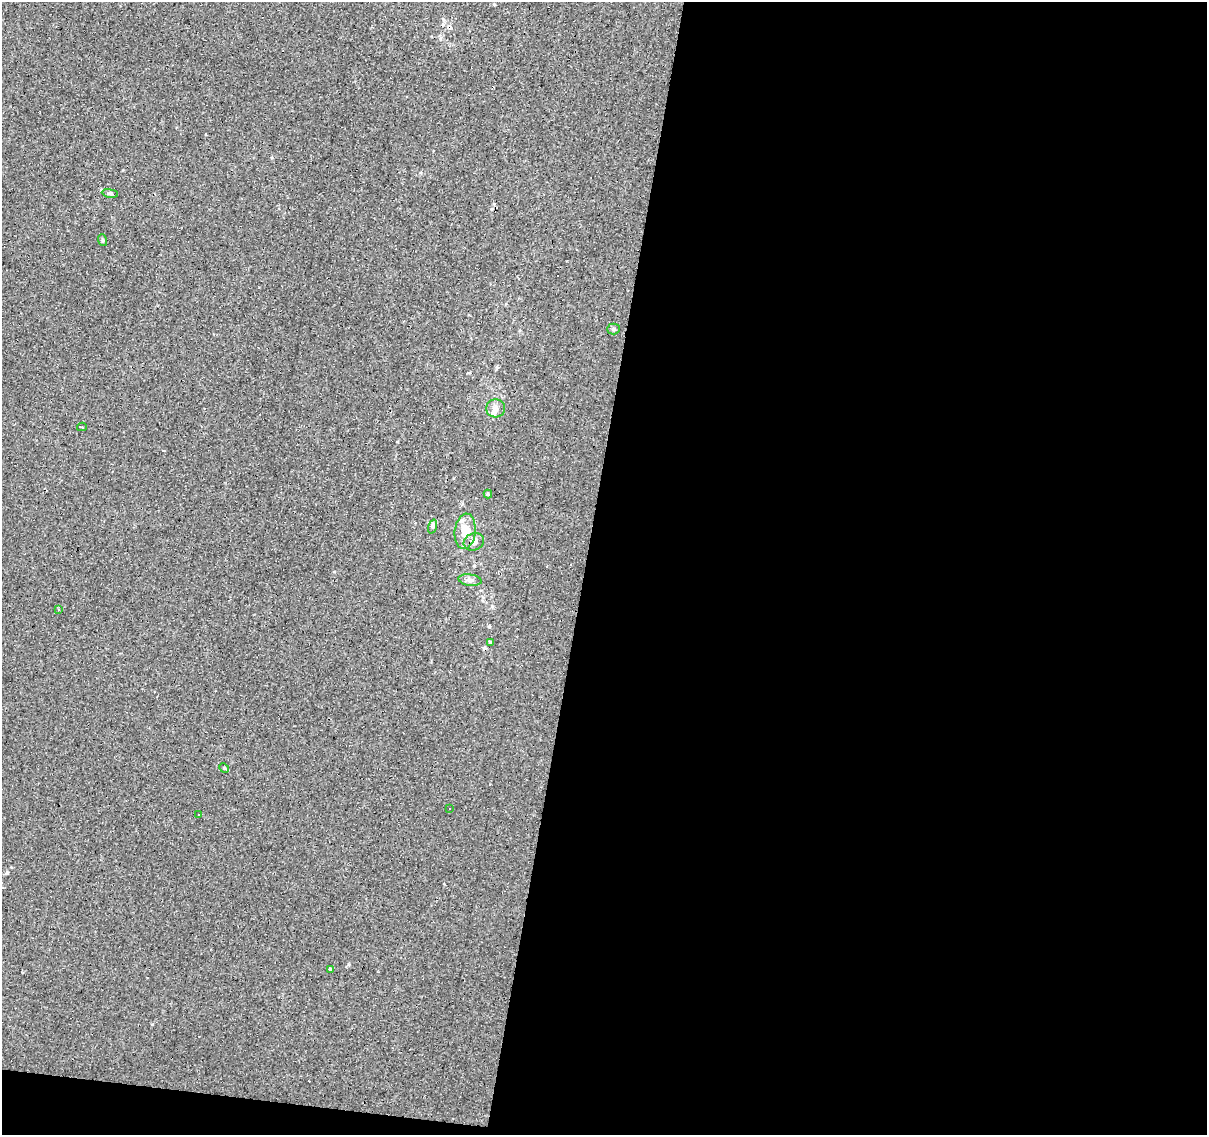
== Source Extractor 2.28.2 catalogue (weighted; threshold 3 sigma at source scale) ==
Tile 16 of 4 x 4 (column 4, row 4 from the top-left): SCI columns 3616-4820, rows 223-1355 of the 4824 x 5035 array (HDU 1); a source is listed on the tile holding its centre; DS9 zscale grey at full resolution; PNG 1209 x 1137 px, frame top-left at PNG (2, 2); each listed source drawn as its Kron ellipse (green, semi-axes under 4 px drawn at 4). Shown black and unused: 53% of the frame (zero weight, under 3 of 4 exposures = <1% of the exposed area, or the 3 px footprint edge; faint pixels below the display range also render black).
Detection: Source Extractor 2.28.2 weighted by HDU 2 'WHT'; one run over the whole footprint, this tile lists its part. Background -0.00137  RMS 0.0033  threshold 0.015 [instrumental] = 3 sigma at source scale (4.5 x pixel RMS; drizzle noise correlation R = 1.50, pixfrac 1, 0.0396/0.0396 arcsec/px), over >= 5 px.
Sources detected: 30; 13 cosmic-ray / hot-pixel residue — neither listed nor drawn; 1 inside a brighter listed object's ellipse — not listed separately; the other 16 listed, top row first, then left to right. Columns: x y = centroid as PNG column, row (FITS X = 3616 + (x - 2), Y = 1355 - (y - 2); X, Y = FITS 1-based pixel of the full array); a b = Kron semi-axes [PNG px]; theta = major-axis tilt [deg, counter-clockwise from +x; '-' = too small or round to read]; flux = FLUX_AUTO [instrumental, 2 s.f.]
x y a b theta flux
110 193 8 4 -8 0.53
102 240 6 3 -71 0.37
613 329 6 5 - 0.61
496 408 9 9 - 1.9
82 427 5 2 - 2.3
488 494 4 4 - 0.42
432 526 7 4 71 0.55
465 531 18 10 84 5.4
474 542 10 8 23 1.8
470 580 11 5 -8 1.2
58 609 3 3 - 1.7
490 642 4 4 - 0.37
224 768 5 4 - 0.36
450 809 3 3 - 1.7
199 815 3 2 - 0.35
330 969 3 3 - 4
Unlisted compact peaks at least as high as the median listed source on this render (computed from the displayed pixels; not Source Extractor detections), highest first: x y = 152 1024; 489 627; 101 190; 349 964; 11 867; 272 158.